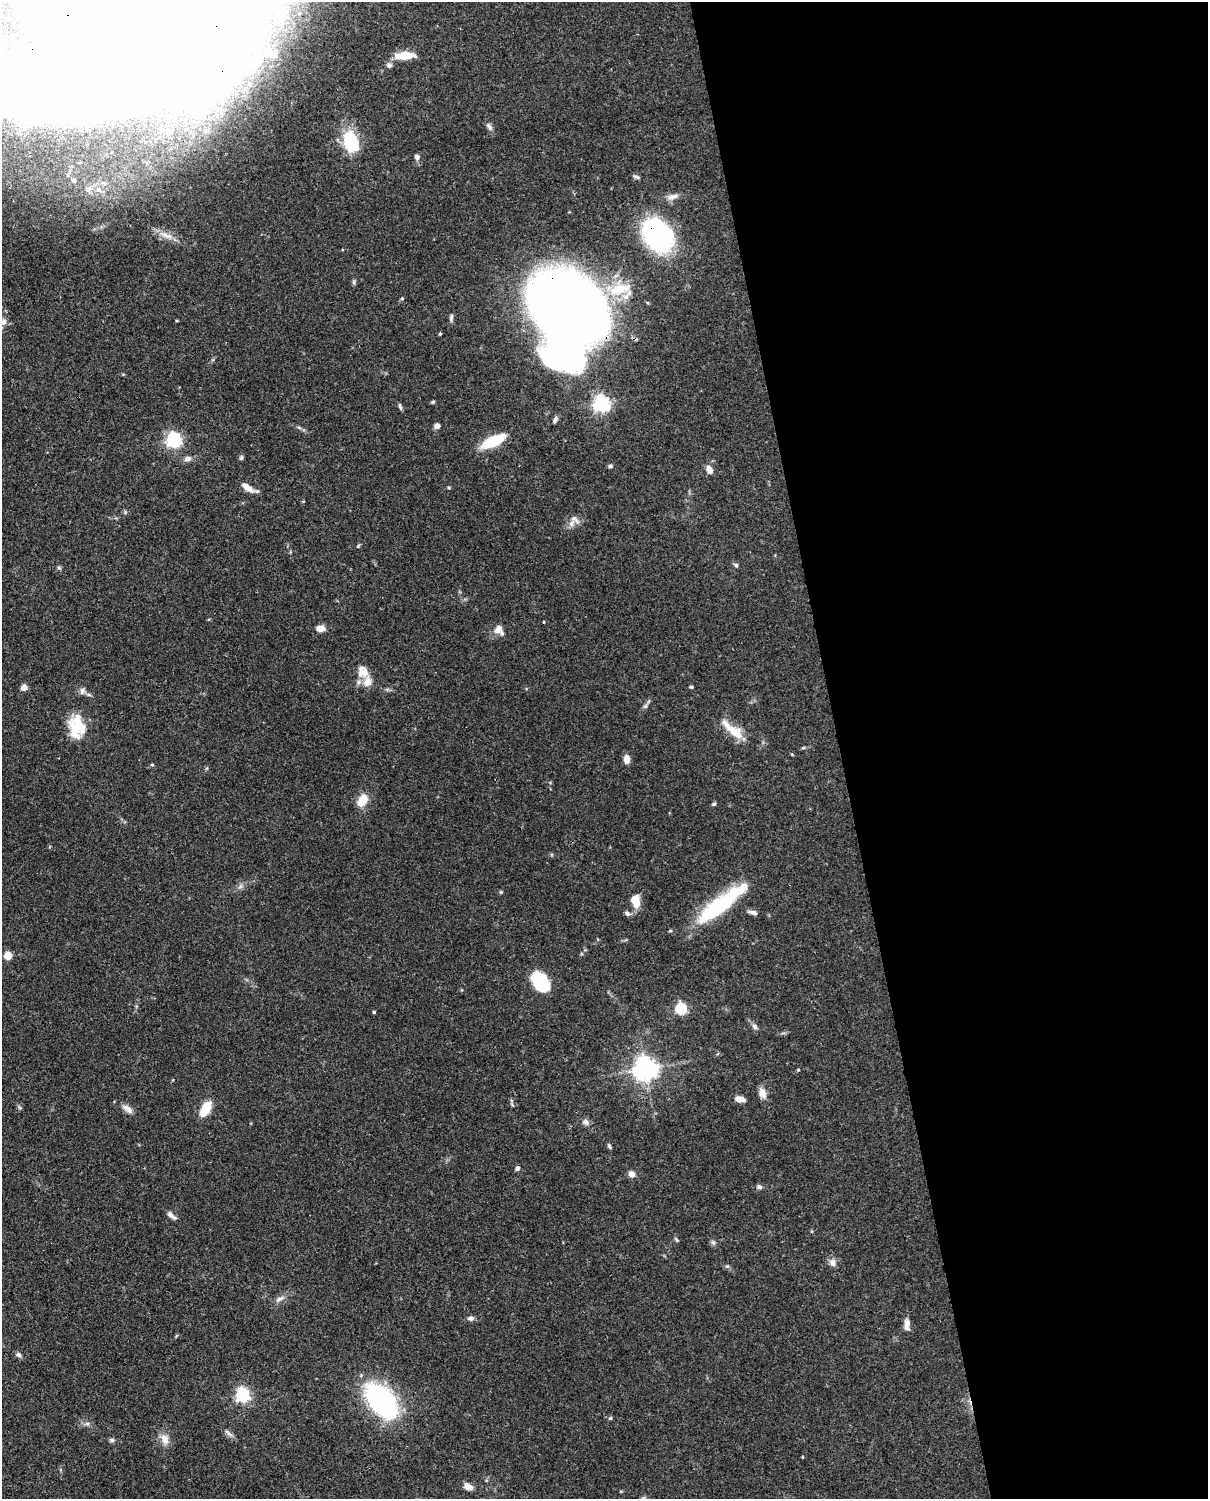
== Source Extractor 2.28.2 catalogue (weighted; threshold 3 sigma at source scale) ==
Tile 8 of 4 x 3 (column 4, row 2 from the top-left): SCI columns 3706-4911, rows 1760-3256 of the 5012 x 4911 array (HDU 1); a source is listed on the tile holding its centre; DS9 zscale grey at full resolution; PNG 1210 x 1501 px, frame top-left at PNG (2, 2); no overlay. Shown black and unused: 31% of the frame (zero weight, under 3 of 4 exposures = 7% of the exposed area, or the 3 px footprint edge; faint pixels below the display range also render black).
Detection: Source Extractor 2.28.2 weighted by HDU 2 'WHT'; one run over the whole footprint, this tile lists its part. Background 0.109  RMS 0.0042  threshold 0.0187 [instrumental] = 3 sigma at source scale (4.5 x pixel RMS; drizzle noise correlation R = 1.50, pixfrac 1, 0.05/0.05 arcsec/px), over >= 5 px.
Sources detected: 115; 13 inside a brighter object's white glare — not listed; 8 inside a brighter listed object's ellipse — not listed separately; the other 94 listed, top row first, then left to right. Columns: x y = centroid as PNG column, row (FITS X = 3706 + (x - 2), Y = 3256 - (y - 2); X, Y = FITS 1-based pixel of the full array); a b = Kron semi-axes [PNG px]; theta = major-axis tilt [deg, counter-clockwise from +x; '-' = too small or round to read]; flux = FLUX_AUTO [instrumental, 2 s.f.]
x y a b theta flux
280 12 9 7 -44 2.8
273 54 12 8 -41 2
405 56 23 8 2 6.8
389 65 7 6 - 1.2
221 73 66 31 80 51
489 127 13 6 -55 1.5
351 142 17 10 -69 31
417 157 7 6 - 1.4
636 177 9 4 -23 1.1
74 180 7 7 - 2.4
88 189 12 10 44 4.2
672 197 16 7 13 2.6
166 235 23 6 -20 4
658 235 31 23 -54 74
354 282 7 4 72 0.7
620 289 37 15 15 14
402 298 5 4 - 0.52
567 306 59 43 -36 620
451 318 11 5 86 1.2
3 322 10 7 81 1.9
440 334 4 4 - 0.43
433 402 5 4 - 0.52
601 404 6 6 - 150
400 407 9 4 -74 0.82
555 420 9 5 56 1.2
437 426 6 6 - 1.8
174 440 6 6 - 110
493 441 25 9 25 19
241 458 7 5 60 0.79
188 459 10 7 8 2
610 466 6 5 - 0.84
709 470 11 7 -64 2.5
247 487 16 6 -35 4.3
449 488 5 3 - 0.44
574 519 17 7 -39 2.3
358 546 6 4 46 0.57
736 565 7 5 -29 0.78
59 568 6 5 - 0.71
321 628 9 7 -2 3.1
498 630 13 10 47 3
363 671 17 14 -54 5.3
24 687 4 4 - 7.1
691 687 5 4 - 0.59
82 691 9 7 90 1.6
645 706 7 5 44 0.92
76 726 26 17 -40 12
733 731 32 10 -40 11
803 748 6 4 2 0.52
627 759 8 6 -87 3.6
152 765 5 3 - 0.43
363 800 15 10 57 7.1
714 804 6 5 - 0.71
240 886 9 3 45 0.96
501 892 5 5 - 0.49
635 899 13 10 77 5.6
722 903 47 16 38 38
752 912 13 5 -11 1.6
627 913 8 6 -32 1.3
670 931 5 3 - 0.43
8 956 5 5 - 15
541 981 21 16 -44 19
681 1008 5 5 - 49
374 1012 3 3 - 0.56
755 1027 10 6 -50 1.5
645 1069 7 7 - 410
798 1070 4 4 - 0.46
762 1093 15 9 -73 3.2
740 1099 11 6 -12 3.2
127 1109 17 7 -37 2.7
205 1109 14 7 59 14
586 1122 10 8 -33 1.6
609 1146 7 4 -61 0.77
517 1168 6 5 - 1.2
632 1174 8 7 - 2.2
759 1187 8 6 -20 1.1
171 1215 11 5 -39 2.3
676 1239 7 4 -46 0.6
713 1243 7 4 -2 0.84
833 1263 10 8 -56 2.4
727 1266 6 4 17 0.64
280 1299 16 6 28 2.2
471 1318 9 6 2 1.4
907 1324 12 6 -87 3.3
19 1355 7 6 - 1.1
242 1395 6 6 - 94
382 1401 47 26 -51 59
610 1418 5 4 - 0.58
87 1423 7 4 0 0.98
228 1433 16 4 -37 1.5
165 1439 15 10 -69 4
112 1440 7 5 3 1
803 1457 4 2 - 0.32
468 1487 11 7 -31 3.2
643 1498 8 5 38 1
Overlapping masked pixels (flux is a lower limit): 3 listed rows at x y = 221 73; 658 235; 567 306
Isophote crosses this tile's border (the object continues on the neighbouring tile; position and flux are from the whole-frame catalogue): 1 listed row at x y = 643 1498